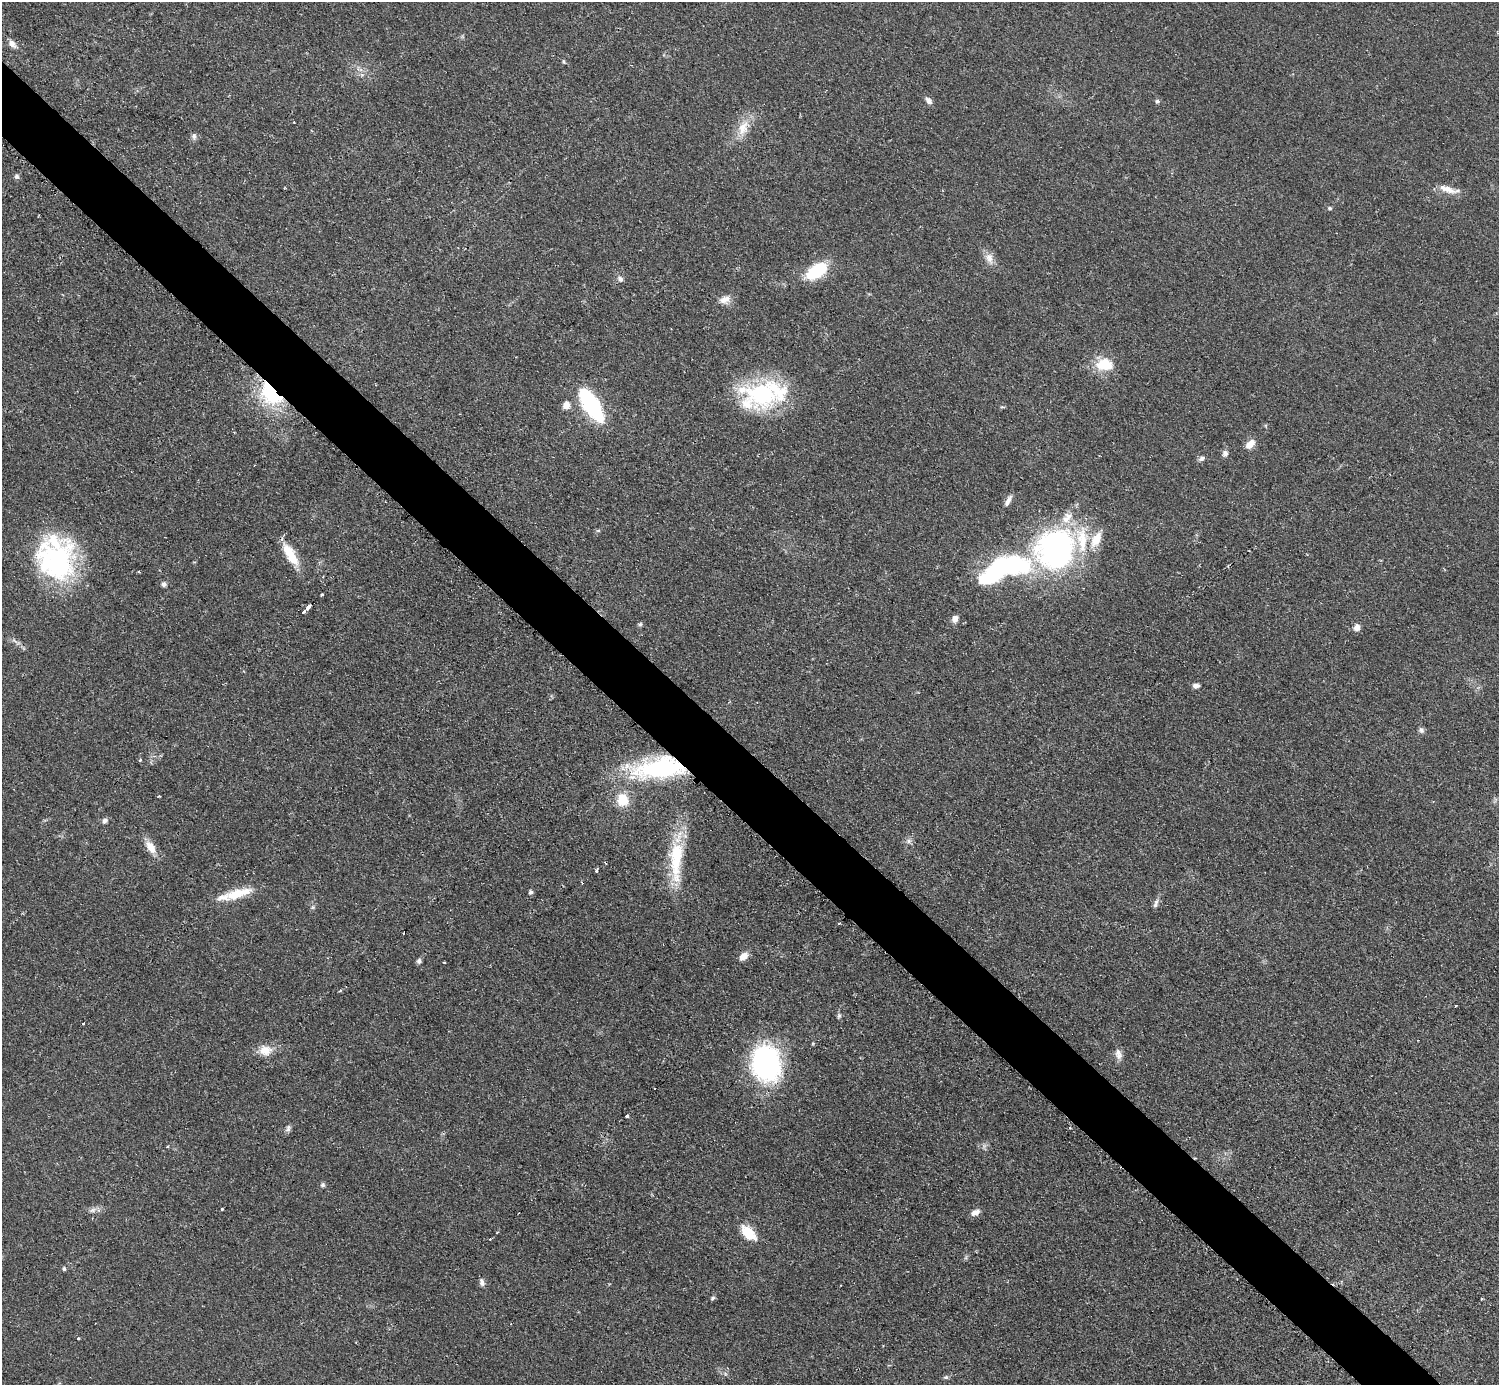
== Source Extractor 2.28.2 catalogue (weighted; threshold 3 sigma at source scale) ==
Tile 11 of 4 x 4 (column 3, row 3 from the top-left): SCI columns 2999-4495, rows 1690-3072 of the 5993 x 5993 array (HDU 1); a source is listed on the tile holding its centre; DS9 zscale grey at full resolution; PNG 1501 x 1387 px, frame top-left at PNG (2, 2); no overlay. Shown black and unused: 5% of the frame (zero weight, under 2 of 3 exposures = <1% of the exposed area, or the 3 px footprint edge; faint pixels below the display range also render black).
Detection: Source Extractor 2.28.2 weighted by HDU 2 'WHT'; one run over the whole footprint, this tile lists its part. Background 0.0509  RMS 0.0071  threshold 0.0321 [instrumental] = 3 sigma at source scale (4.5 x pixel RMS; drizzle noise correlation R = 1.50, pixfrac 1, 0.05/0.05 arcsec/px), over >= 5 px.
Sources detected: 95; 1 too faint to see at this stretch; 2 inside a brighter object's white glare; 8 cosmic-ray / hot-pixel residue — not listed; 9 inside a brighter listed object's ellipse — not listed separately; the other 75 listed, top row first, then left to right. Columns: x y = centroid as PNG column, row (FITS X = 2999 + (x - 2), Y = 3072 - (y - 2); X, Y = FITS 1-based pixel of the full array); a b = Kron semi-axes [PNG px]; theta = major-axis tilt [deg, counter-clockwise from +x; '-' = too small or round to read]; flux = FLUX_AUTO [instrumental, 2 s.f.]
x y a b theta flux
12 44 13 7 -43 3.9
564 61 6 4 -59 1
929 101 10 6 -46 3.3
1157 101 6 5 - 1.4
294 122 2 2 - 0.59
743 128 25 14 66 14
194 136 9 7 -88 2.4
17 176 7 6 - 1.8
1447 189 27 8 -18 8.9
1330 208 5 5 - 1.3
989 258 14 11 -78 6
817 271 25 13 33 33
620 279 8 6 -44 2.6
725 300 16 10 20 6.1
1104 364 20 14 1 20
271 393 28 19 -52 61
762 394 42 37 1 78
566 405 8 7 - 5.9
591 405 22 9 -57 150
1002 407 8 3 -5 0.78
1250 444 12 8 43 6.7
1225 453 9 7 82 2.8
1201 458 9 6 26 2.1
1008 501 16 6 61 3.5
598 530 6 4 1 0.95
1096 539 24 11 61 14
1055 549 41 37 65 200
290 555 29 10 -59 20
55 561 49 46 -68 120
1016 563 36 24 -21 72
164 584 7 6 - 2.1
322 595 3 3 - 2.8
308 607 4 3 - 12
304 612 4 3 - 2.8
955 619 9 7 76 3.9
640 624 6 5 - 1.2
1357 627 9 7 77 4.1
1196 686 9 6 0 2.8
1421 730 8 6 -51 2
140 760 3 3 - 1.2
660 768 62 25 7 100
622 800 13 11 -63 19
105 821 7 6 - 2.4
908 841 7 7 - 2.5
151 847 19 11 -56 8.9
676 860 61 16 88 43
596 871 3 3 - 2.4
531 892 6 5 - 1.5
235 894 28 13 20 16
1156 903 14 5 72 2.7
313 907 6 5 - 1.2
839 923 3 2 - 1.3
744 956 12 7 43 5.6
419 961 7 5 55 1.9
340 991 4 3 - 1.2
1456 1006 3 3 - 1.6
839 1016 7 5 89 1.5
83 1023 3 3 - 1.6
265 1050 18 14 4 9.9
1119 1056 11 9 30 3.9
766 1063 27 21 -78 180
627 1116 3 3 - 1.3
288 1128 10 6 70 2.2
322 1185 6 6 - 1.6
222 1209 3 3 - 2.8
93 1210 10 5 35 2.4
975 1212 11 7 24 4.1
497 1232 3 2 - 0.82
748 1233 22 12 -45 15
64 1269 5 5 - 1.4
482 1282 11 6 -73 2.6
713 1298 7 4 51 1.3
1482 1299 3 2 - 0.83
78 1338 3 3 - 4
946 1377 7 5 15 1.5
Overlapping masked pixels (flux is a lower limit): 2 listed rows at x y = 271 393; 660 768